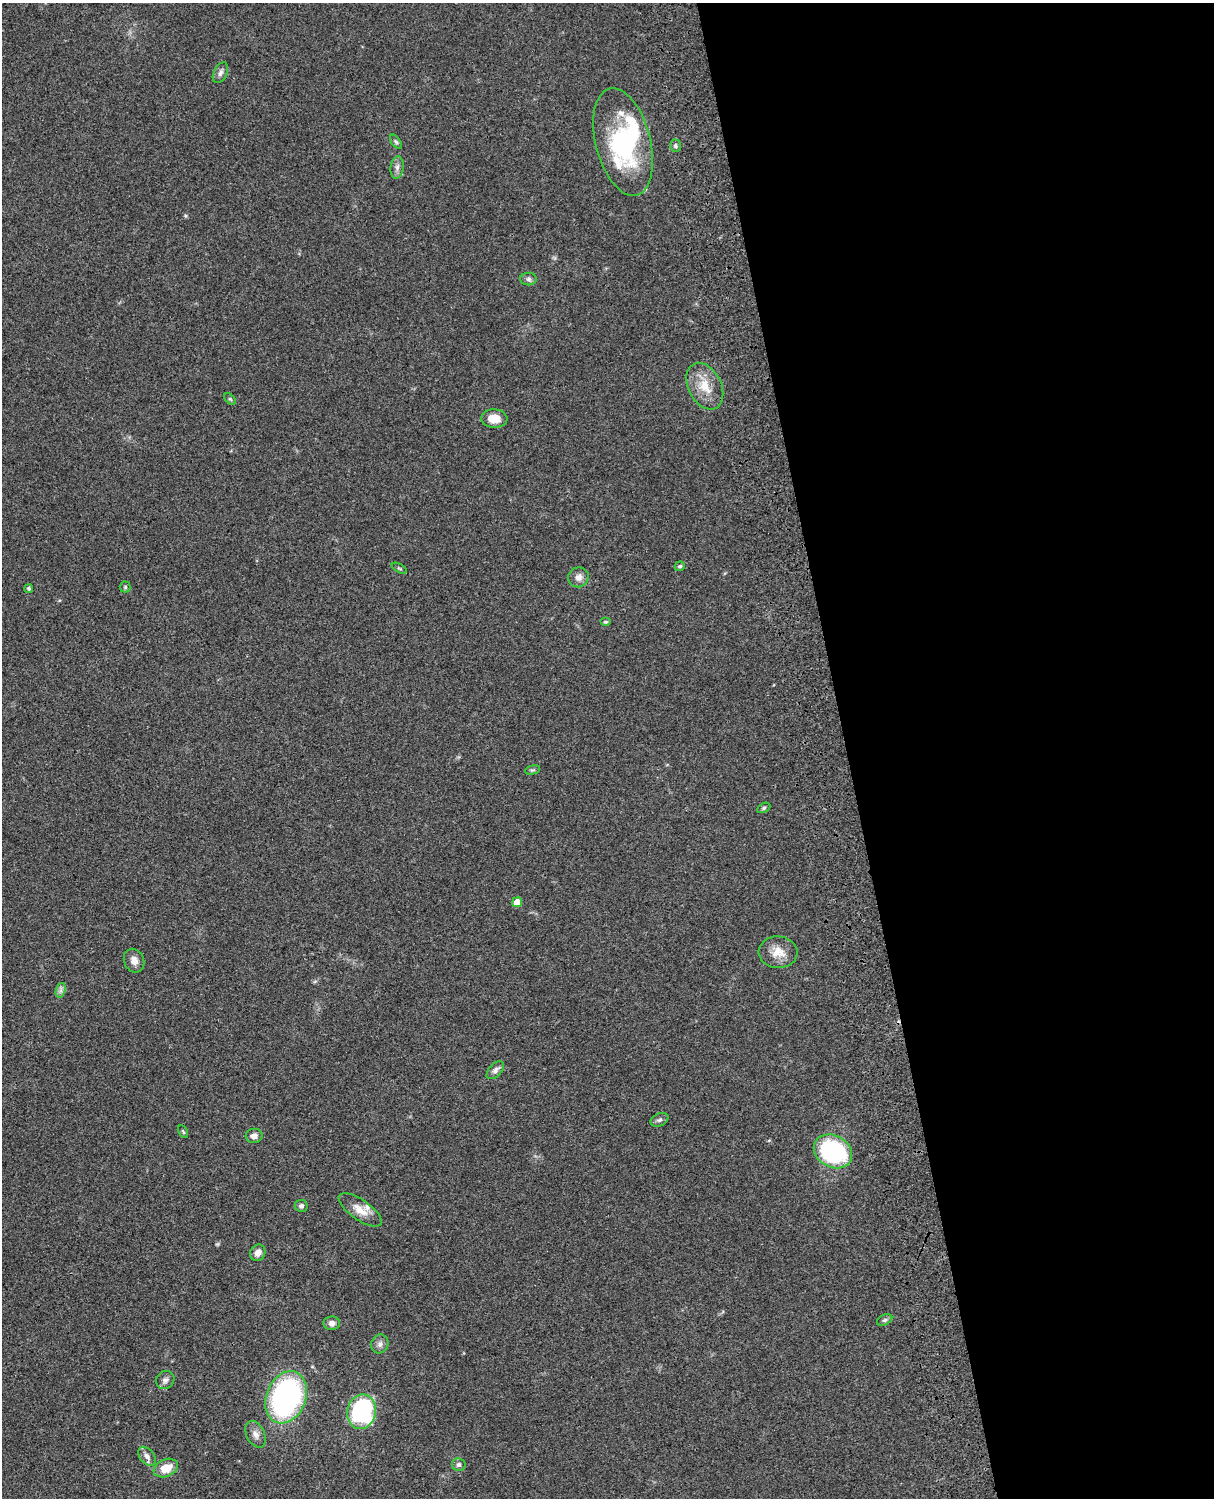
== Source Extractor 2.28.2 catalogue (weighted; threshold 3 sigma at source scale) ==
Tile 8 of 4 x 3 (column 4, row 2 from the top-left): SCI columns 3757-4968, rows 1772-3267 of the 5086 x 4926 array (HDU 1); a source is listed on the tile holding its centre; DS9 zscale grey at full resolution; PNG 1216 x 1500 px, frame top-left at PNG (2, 3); each listed source drawn as its Kron ellipse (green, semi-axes under 4 px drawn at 4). Shown black and unused: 30% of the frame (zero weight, under 3 of 4 exposures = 6% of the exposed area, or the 3 px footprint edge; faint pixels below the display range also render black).
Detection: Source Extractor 2.28.2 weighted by HDU 2 'WHT'; one run over the whole footprint, this tile lists its part. Background 0.0863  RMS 0.0061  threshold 0.0276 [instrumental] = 3 sigma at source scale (4.5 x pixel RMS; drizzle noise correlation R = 1.50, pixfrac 1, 0.05/0.05 arcsec/px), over >= 5 px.
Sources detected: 43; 1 inside a brighter object's white glare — neither listed nor drawn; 3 inside a brighter listed object's ellipse — not listed separately; the other 39 listed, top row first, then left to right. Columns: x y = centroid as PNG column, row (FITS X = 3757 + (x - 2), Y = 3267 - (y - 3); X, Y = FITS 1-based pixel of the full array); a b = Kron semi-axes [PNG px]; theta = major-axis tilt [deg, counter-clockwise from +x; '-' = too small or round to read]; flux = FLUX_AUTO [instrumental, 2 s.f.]
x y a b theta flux
220 73 11 6 63 2.3
396 142 8 4 -54 1.1
623 142 55 27 -76 64
675 146 6 5 - 1.3
397 167 11 6 82 2.6
528 279 8 6 -1 1.6
705 386 25 16 -63 14
230 399 7 4 -44 0.83
494 418 13 9 -4 8.2
680 566 5 4 - 1
399 568 8 3 -30 0.72
578 577 10 10 - 3.6
125 587 5 5 - 0.91
29 589 4 4 - 1.2
606 622 5 4 - 0.92
532 770 8 4 13 0.97
764 808 7 4 28 1.1
517 902 5 5 - 11
778 952 19 16 -4 9.1
134 961 12 10 -67 4
61 990 7 4 72 1.8
495 1070 11 6 46 2.6
659 1120 9 6 25 1.7
183 1132 7 4 -63 0.86
254 1136 8 7 - 3.1
833 1151 20 16 -30 79
301 1206 6 6 - 1.6
360 1210 25 10 -35 7.8
258 1253 8 7 - 3.8
885 1320 8 5 27 1.2
332 1323 8 7 - 2.8
380 1344 9 8 - 2.6
165 1380 9 8 - 2.4
286 1397 27 19 68 130
362 1412 17 14 79 83
256 1434 14 9 -64 3.7
147 1456 11 7 -52 2.9
459 1465 7 6 - 1.7
166 1468 12 8 24 10